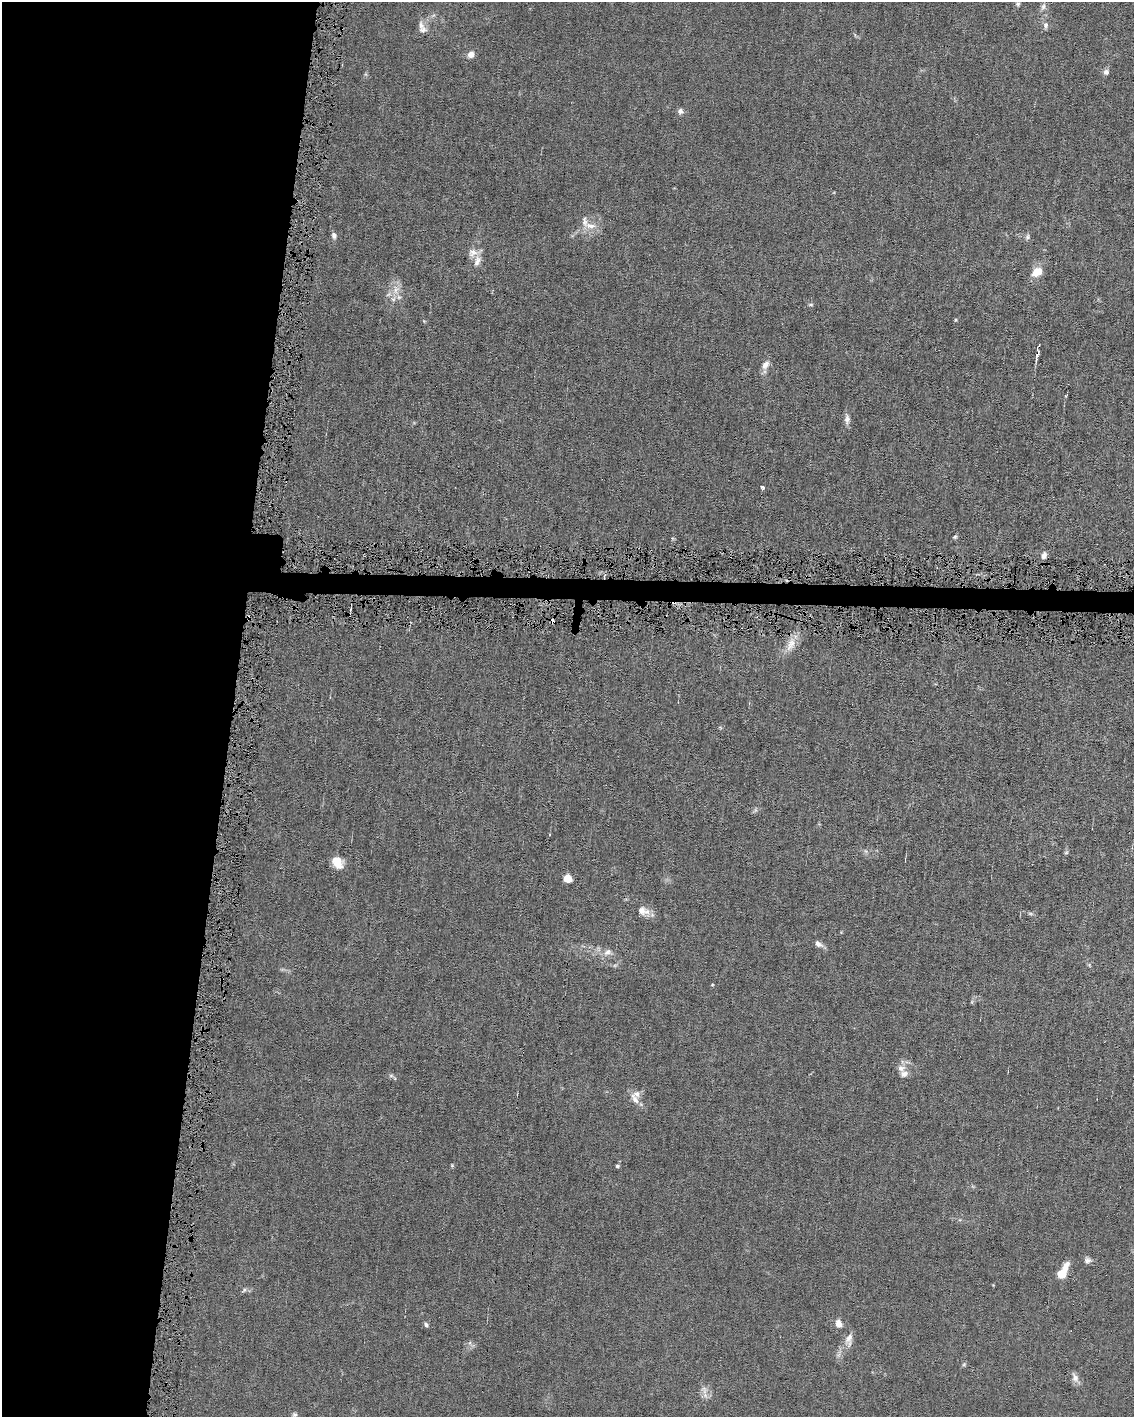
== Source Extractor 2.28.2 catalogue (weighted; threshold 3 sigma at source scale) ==
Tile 5 of 4 x 3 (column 1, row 2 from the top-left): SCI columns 1-1132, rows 1520-2934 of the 4530 x 4563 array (HDU 1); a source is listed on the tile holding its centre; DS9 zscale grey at full resolution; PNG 1136 x 1419 px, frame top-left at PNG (2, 2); no overlay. Shown black and unused: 22% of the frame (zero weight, under 4 of 8 exposures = <1% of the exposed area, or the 3 px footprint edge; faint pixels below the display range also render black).
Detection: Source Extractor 2.28.2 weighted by HDU 2 'WHT'; one run over the whole footprint, this tile lists its part. Background 0.0155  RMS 0.0024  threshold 0.00961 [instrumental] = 3 sigma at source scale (4.09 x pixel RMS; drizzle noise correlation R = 1.36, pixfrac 0.8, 0.05/0.05 arcsec/px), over >= 5 px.
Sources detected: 54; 1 cosmic-ray / hot-pixel residue — not listed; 6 inside a brighter listed object's ellipse — not listed separately; the other 47 listed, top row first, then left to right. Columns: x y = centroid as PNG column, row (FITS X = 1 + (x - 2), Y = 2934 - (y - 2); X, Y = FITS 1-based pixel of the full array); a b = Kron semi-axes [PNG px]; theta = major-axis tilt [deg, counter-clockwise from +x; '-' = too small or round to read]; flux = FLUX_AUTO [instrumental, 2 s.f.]
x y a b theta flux
1018 4 6 5 - 0.4
1043 7 11 6 77 0.94
421 25 13 7 -86 1.1
1046 25 10 6 90 0.77
471 54 7 7 - 1.4
1106 72 6 6 - 0.92
680 111 7 7 - 0.81
591 226 18 8 -9 2.1
334 235 8 6 -81 0.79
1027 237 7 7 - 0.57
474 252 21 10 13 1.7
1037 272 11 8 26 3.4
396 290 15 9 64 2.3
811 305 6 4 0 0.3
956 320 4 4 - 0.23
1037 355 11 4 77 1.2
765 365 12 8 58 1.4
847 419 15 7 -89 1.1
762 487 5 4 - 0.61
955 537 7 5 48 0.34
1044 555 8 6 69 1
791 644 22 11 67 2.7
720 727 6 3 -20 0.22
755 810 7 4 71 0.36
1066 853 6 4 1 0.26
338 863 15 11 -52 2.8
568 879 6 5 - 4.5
643 911 18 11 -21 2.1
1030 914 8 4 -9 0.39
818 944 9 6 -32 1
608 952 13 9 19 1.4
1089 965 6 5 - 0.29
712 985 4 3 - 0.19
901 1068 10 10 - 1.4
391 1076 7 4 0 0.42
635 1099 18 8 -59 1.7
617 1166 5 5 - 0.37
1087 1260 8 7 - 0.76
1063 1271 18 7 62 4.5
244 1290 7 5 48 0.42
839 1324 9 7 -66 1.7
426 1325 6 5 - 0.48
849 1338 16 8 58 1.7
964 1365 6 5 - 0.33
1075 1378 13 8 -70 1.2
704 1390 14 8 -70 1.4
295 1415 7 6 - 0.53
Overlapping masked pixels (flux is a lower limit): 1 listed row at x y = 1037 355